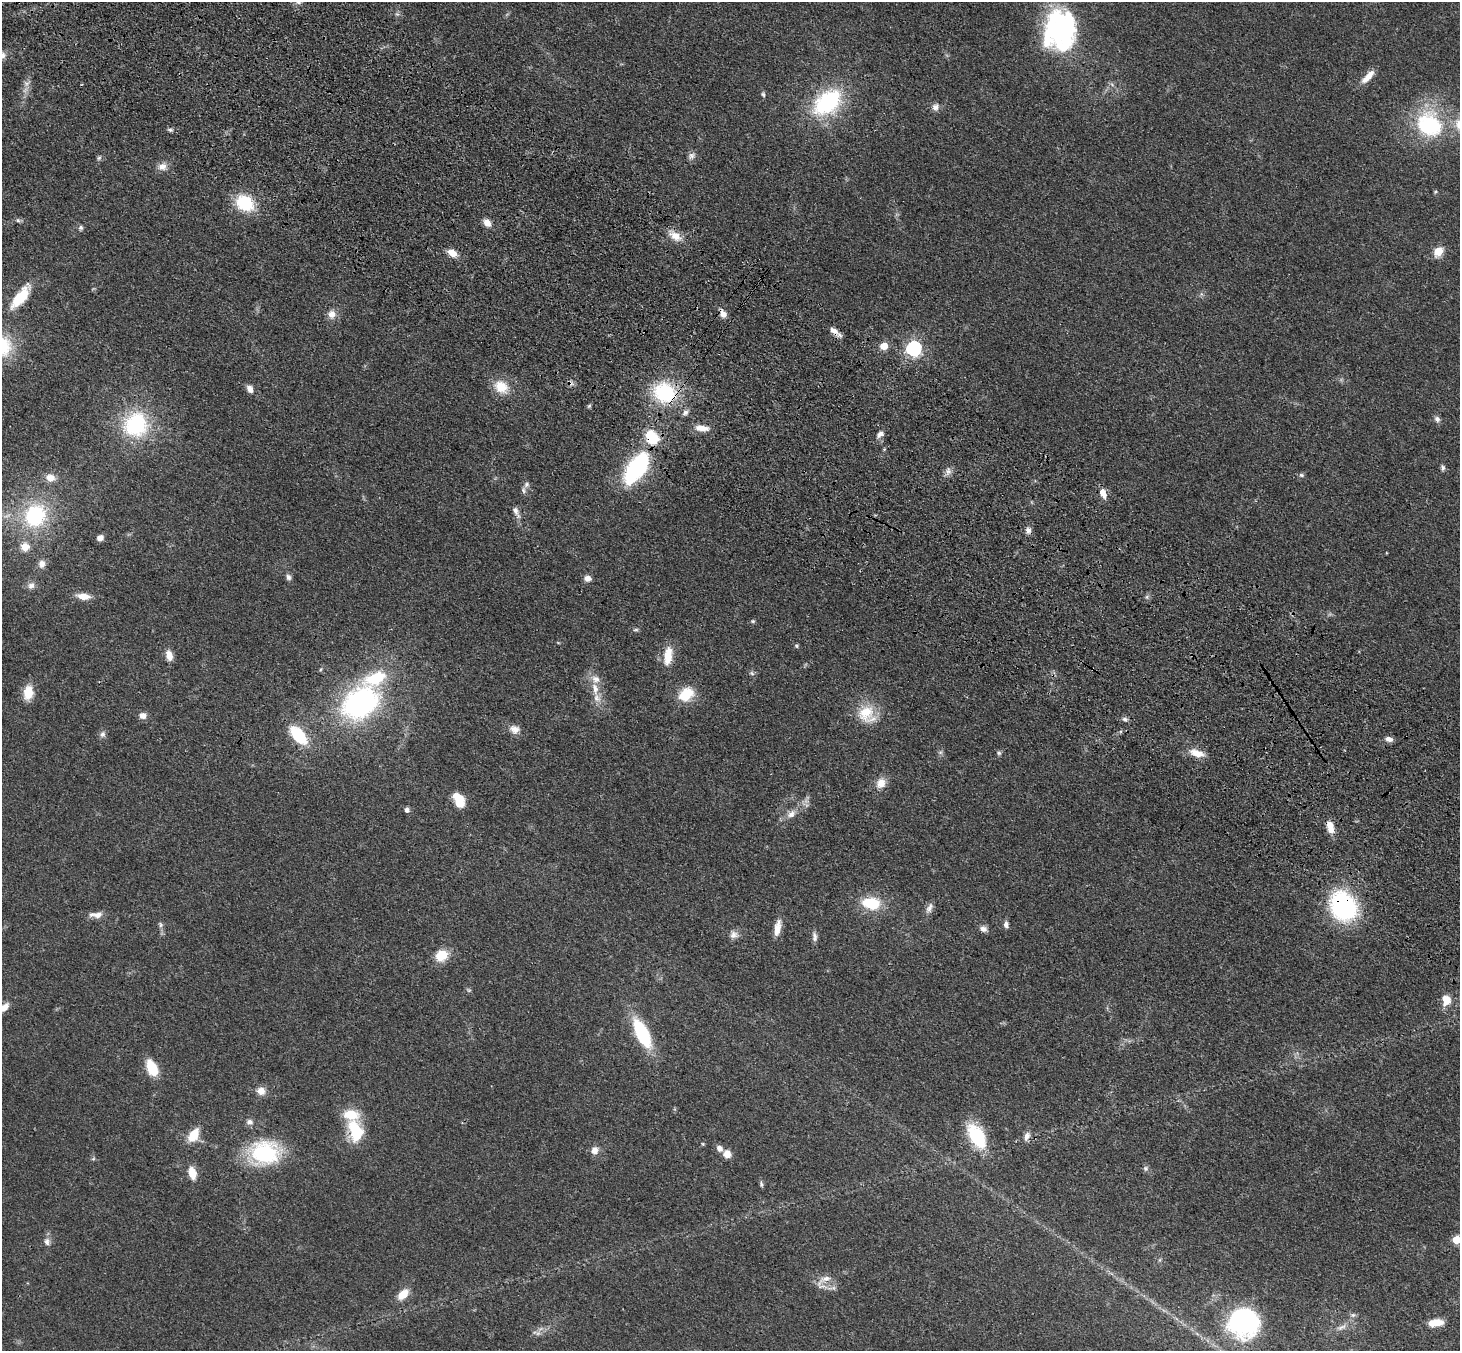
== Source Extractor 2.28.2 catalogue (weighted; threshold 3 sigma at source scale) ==
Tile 11 of 4 x 4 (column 3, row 3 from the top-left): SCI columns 2997-4454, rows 1601-2949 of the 5990 x 6038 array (HDU 1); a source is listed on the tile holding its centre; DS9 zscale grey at full resolution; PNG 1462 x 1353 px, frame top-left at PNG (2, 2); no overlay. Shown black and unused: <1% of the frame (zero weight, under 3 of 4 exposures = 6% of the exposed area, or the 3 px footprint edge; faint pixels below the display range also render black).
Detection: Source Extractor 2.28.2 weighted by HDU 2 'WHT'; one run over the whole footprint, this tile lists its part. Background 0.0389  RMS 0.0045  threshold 0.0204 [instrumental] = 3 sigma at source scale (4.5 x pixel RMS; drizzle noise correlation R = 1.50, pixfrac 1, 0.05/0.05 arcsec/px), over >= 5 px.
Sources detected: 128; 1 too faint to see at this stretch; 1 inside a brighter object's white glare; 1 cosmic-ray / hot-pixel residue — not listed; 9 inside a brighter listed object's ellipse — not listed separately; the other 116 listed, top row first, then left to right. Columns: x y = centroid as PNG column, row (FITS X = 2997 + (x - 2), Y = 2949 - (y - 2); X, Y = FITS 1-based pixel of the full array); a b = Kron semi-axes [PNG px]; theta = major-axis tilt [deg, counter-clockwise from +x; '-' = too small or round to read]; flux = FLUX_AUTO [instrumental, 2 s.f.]
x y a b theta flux
1061 26 41 36 -71 62
2 55 10 10 - 2.7
1368 77 19 7 47 5.5
27 83 11 6 15 1.6
763 94 8 5 -79 0.86
827 102 36 24 39 45
935 107 9 8 - 2.3
1429 125 34 28 -50 42
170 130 8 4 -20 0.96
692 156 11 8 45 1.8
99 158 6 5 - 0.86
162 166 12 9 12 3.3
1435 192 5 4 - 0.54
245 203 19 15 -30 21
18 220 7 5 -22 0.98
487 223 9 7 -46 3.7
81 228 7 6 - 1
675 236 18 10 -33 5.4
1438 251 5 5 - 21
452 253 11 7 -27 4.8
21 297 36 13 51 15
332 314 10 10 - 3.7
723 314 11 7 -62 3.1
834 331 15 7 -38 3.1
884 346 5 5 - 12
914 348 6 6 - 120
501 387 17 13 -36 9.8
250 389 10 7 -65 2.7
664 393 23 20 -26 35
589 406 6 4 44 0.64
685 412 9 6 33 1.7
1437 419 8 7 - 1.6
136 425 24 22 58 43
702 428 18 7 -7 4.5
880 434 9 6 42 2.1
637 468 36 16 56 57
1443 468 9 5 -83 1
948 471 10 7 88 2.1
1301 475 7 5 -16 0.89
50 478 12 9 -8 3.9
523 490 10 6 -78 1.3
1103 493 10 6 -65 4.8
516 512 18 6 -64 2.7
35 516 25 21 59 38
1028 530 9 7 -61 1.9
100 538 7 6 - 2.5
25 547 11 10 - 4.8
42 564 10 8 85 2.9
288 577 8 6 -64 1.5
587 578 7 6 - 2.7
31 586 10 9 - 2.2
83 596 14 7 -6 5.5
753 621 5 4 - 0.64
636 630 6 4 -18 0.75
796 646 6 4 -3 0.7
169 655 12 7 -78 4.3
668 656 22 10 82 8.7
321 669 6 3 70 0.56
752 673 6 4 -3 0.82
595 689 18 8 -80 5.2
28 693 13 9 80 9.6
686 694 14 11 36 15
360 703 37 27 36 95
867 714 25 21 -47 13
143 716 8 7 - 2.9
1124 719 7 5 -3 1.2
514 729 14 11 -18 3.5
102 734 9 7 45 1.6
298 735 20 10 -49 23
1389 739 9 6 -10 2.2
940 752 7 6 - 0.97
999 753 7 5 -15 0.87
1197 753 19 9 -19 5.8
881 783 12 10 59 4.9
459 800 16 10 -64 9.1
407 810 6 5 - 1.7
791 814 13 8 39 3.3
1330 827 14 8 -74 5.4
871 903 16 11 -7 18
1343 906 23 19 -61 71
929 908 16 7 63 2.3
96 915 17 7 1 3.7
161 924 8 6 -59 1.1
1006 925 8 6 -89 1.7
777 928 22 8 78 4.9
983 929 9 7 -23 2.1
734 935 12 10 -2 2.6
814 937 13 6 -84 1.9
441 955 11 9 37 11
469 990 6 5 - 0.74
1446 1000 10 8 -68 7.3
4 1007 13 7 40 4.6
642 1033 29 12 -64 32
152 1068 13 8 -65 16
261 1091 9 9 - 4
249 1122 9 7 2 1.8
355 1131 30 18 -76 19
193 1135 12 7 56 11
977 1136 29 16 -61 24
1027 1136 12 7 73 2.4
703 1144 4 4 - 0.47
595 1150 10 9 - 3.1
265 1153 30 24 -2 42
727 1154 10 9 - 3.3
93 1159 6 4 19 0.59
1145 1168 7 7 - 1.1
192 1173 11 7 -75 7.4
761 1184 8 5 -81 0.89
1456 1240 5 5 - 15
47 1242 10 8 -87 2.2
824 1279 28 8 31 4.6
403 1294 13 8 45 6.9
1353 1315 7 5 43 0.98
1243 1322 36 32 3 62
1435 1323 16 7 9 7.2
1342 1327 14 5 24 2
Overlapping masked pixels (flux is a lower limit): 5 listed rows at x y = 21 297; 723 314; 834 331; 664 393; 1343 906
Isophote crosses this tile's border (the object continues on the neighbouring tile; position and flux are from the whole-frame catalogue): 3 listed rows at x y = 2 55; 4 1007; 1456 1240